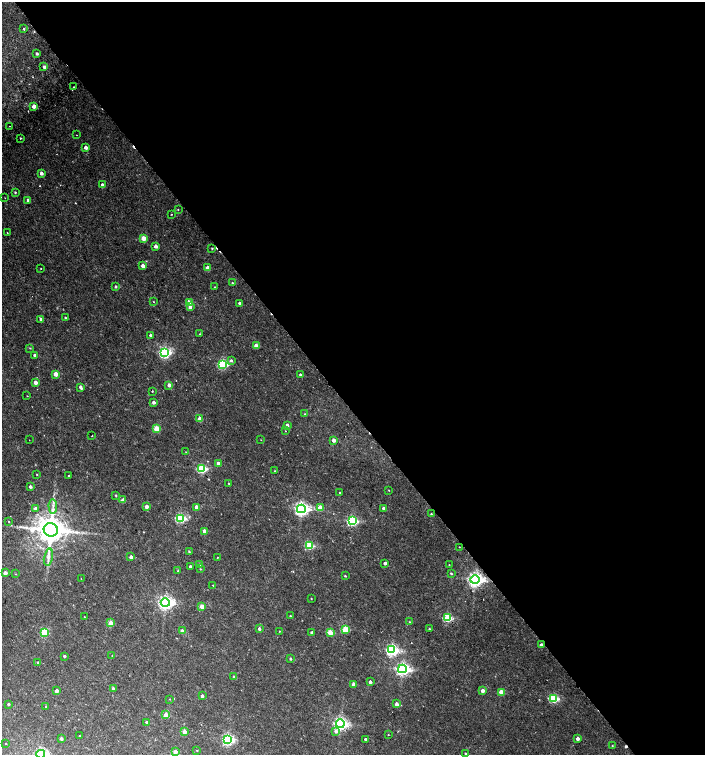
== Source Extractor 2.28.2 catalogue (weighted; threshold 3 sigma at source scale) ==
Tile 8 of 4 x 4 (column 4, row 2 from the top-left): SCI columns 4408-5813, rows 3061-4565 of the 6068 x 6115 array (HDU 1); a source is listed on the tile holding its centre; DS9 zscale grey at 2 x 2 block average (1 PNG px = mean of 2 x 2 image px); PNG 707 x 757 px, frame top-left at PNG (2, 2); each listed source drawn as its Kron ellipse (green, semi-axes under 4 px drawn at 4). Shown black and unused: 54% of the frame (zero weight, under 2 of 3 exposures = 3% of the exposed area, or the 3 px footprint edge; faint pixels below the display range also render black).
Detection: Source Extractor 2.28.2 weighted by HDU 2 'WHT'; one run over the whole footprint, this tile lists its part. Background 0.0101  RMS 0.0028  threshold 0.0126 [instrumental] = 3 sigma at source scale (4.5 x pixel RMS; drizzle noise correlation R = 1.50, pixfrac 1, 0.0396/0.0396 arcsec/px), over >= 5 px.
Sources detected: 165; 9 cosmic-ray / hot-pixel residue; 1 long thin detection or spike segment (spike, bleed or trail) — neither listed nor drawn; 1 inside a brighter listed object's ellipse — not listed separately; the other 154 listed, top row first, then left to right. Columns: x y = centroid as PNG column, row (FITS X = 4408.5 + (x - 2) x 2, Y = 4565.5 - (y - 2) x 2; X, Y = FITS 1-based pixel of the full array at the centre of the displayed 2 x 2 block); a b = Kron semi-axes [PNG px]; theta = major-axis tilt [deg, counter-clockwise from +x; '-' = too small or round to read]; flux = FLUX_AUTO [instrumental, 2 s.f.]
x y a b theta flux
24 29 2 2 - 2.1
37 54 2 2 - 1.7
44 67 2 2 - 2.3
74 87 2 2 - 0.65
34 106 3 2 - 7.7
10 126 2 2 - 0.4
77 135 2 2 - 0.21
21 138 2 2 - 0.78
86 148 2 2 - 3.7
41 173 3 2 - 3.4
102 185 2 2 - 3.8
15 192 3 2 - 0.66
5 198 2 2 - 0.3
28 200 2 2 - 1.7
178 209 2 2 - 0.78
171 214 2 2 - 0.44
7 233 2 2 - 0.62
143 238 3 3 - 12
156 246 2 2 - 4.6
212 248 2 2 - 0.56
143 266 2 2 - 6
208 268 3 2 - 6.9
41 269 2 2 - 0.38
232 283 2 2 - 0.54
116 287 3 2 - 1.1
215 287 2 2 - 0.32
154 302 2 2 - 0.28
189 303 3 2 - 10
240 303 2 2 - 2.1
190 307 3 2 - 2.6
65 318 2 2 - 0.53
41 319 3 2 - 2.1
200 334 2 2 - 0.35
150 335 3 2 - 1.7
256 346 3 2 - 8.1
30 348 3 3 - 0.51
165 353 4 3 - 120
35 355 2 2 - 1.8
231 361 4 3 - 1.4
223 364 3 3 - 69
56 374 3 2 - 9.6
300 374 2 2 - 0.86
35 382 2 2 - 5.2
169 385 3 3 - 3.2
81 387 4 2 - 2.2
152 391 2 2 - 0.35
27 396 2 2 - 0.25
154 402 2 2 - 2.4
305 414 3 2 - 0.44
200 419 3 2 - 11
287 425 2 2 - 3.2
156 429 3 3 - 17
286 431 2 2 - 0.33
92 436 2 2 - 0.27
29 440 2 2 - 0.2
261 440 2 2 - 0.26
334 440 2 2 - 5.2
186 452 3 2 - 0.27
218 463 2 2 - 3.7
202 469 3 3 - 51
275 471 2 2 - 0.34
37 475 2 2 - 0.39
69 476 2 2 - 0.66
229 483 2 2 - 0.39
30 487 2 2 - 2
389 490 2 2 - 0.31
340 492 2 2 - 1.4
116 495 3 2 - 0.5
123 500 2 2 - 5.9
53 506 7 4 -88 2.3
147 506 2 2 - 5.1
196 507 2 2 - 5.6
36 508 3 3 - 2
320 508 3 2 - 12
384 508 2 2 - 2.9
301 509 4 4 - 190
431 514 3 2 - 0.58
180 518 3 3 - 70
352 521 4 4 - 79
9 522 2 2 - 0.38
51 530 7 6 - 1400
204 531 3 2 - 4.9
309 545 3 3 - 40
459 547 2 2 - 0.41
189 551 3 2 - 0.56
48 557 8 4 77 2.5
131 557 2 2 - 3.5
217 557 2 2 - 0.38
385 563 2 2 - 1.9
199 565 3 2 - 0.68
449 565 2 2 - 0.38
190 566 2 2 - 1.4
200 569 3 2 - 0.48
178 571 2 2 - 0.65
5 573 2 2 - 5.5
451 573 3 2 - 0.73
16 574 3 2 - 0.34
345 576 2 2 - 0.57
81 578 2 2 - 0.3
475 580 5 4 - 210
213 585 2 2 - 0.34
311 598 2 2 - 0.33
165 603 4 4 - 210
202 606 3 2 - 11
290 616 2 2 - 0.49
85 617 2 2 - 0.82
447 618 3 3 - 44
409 622 3 2 - 0.44
110 623 3 2 - 9.3
259 629 2 2 - 1.6
345 629 3 3 - 23
429 629 2 2 - 0.78
182 631 2 2 - 4.4
279 631 2 2 - 0.75
45 632 3 3 - 27
312 632 2 2 - 2
330 633 3 3 - 19
541 645 2 2 - 3
392 650 4 4 - 120
64 656 3 2 - 1.4
112 656 2 2 - 0.26
290 659 2 2 - 0.94
38 662 2 2 - 1
402 669 4 4 - 180
233 676 2 2 - 0.57
370 682 2 2 - 3
353 684 2 2 - 3.8
113 689 3 3 - 1.8
57 691 2 2 - 4.9
482 691 2 2 - 5.6
501 692 3 3 - 12
202 696 2 2 - 2.2
553 698 4 3 - 54
170 699 2 2 - 0.25
8 704 2 2 - 1.1
396 704 2 2 - 3.8
46 707 2 2 - 0.57
166 715 3 2 - 8
147 722 2 2 - 1.5
340 724 4 4 - 160
336 731 4 4 - 2.1
184 732 3 2 - 6.2
388 735 2 2 - 0.3
79 736 2 2 - 0.3
578 738 2 2 - 4.1
61 739 3 2 - 2
365 739 2 2 - 1.4
228 740 4 3 - 110
6 744 2 2 - 1.1
612 746 2 2 - 0.4
197 751 2 2 - 0.55
175 752 3 3 - 4.7
465 753 3 2 - 0.54
41 754 4 3 - 100
Overlapping masked pixels (flux is a lower limit): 2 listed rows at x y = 475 580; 541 645
Isophote crosses this tile's border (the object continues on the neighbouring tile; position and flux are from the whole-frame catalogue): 1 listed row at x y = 41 754
Diffuse or blended objects may show on this block-average render without a row.